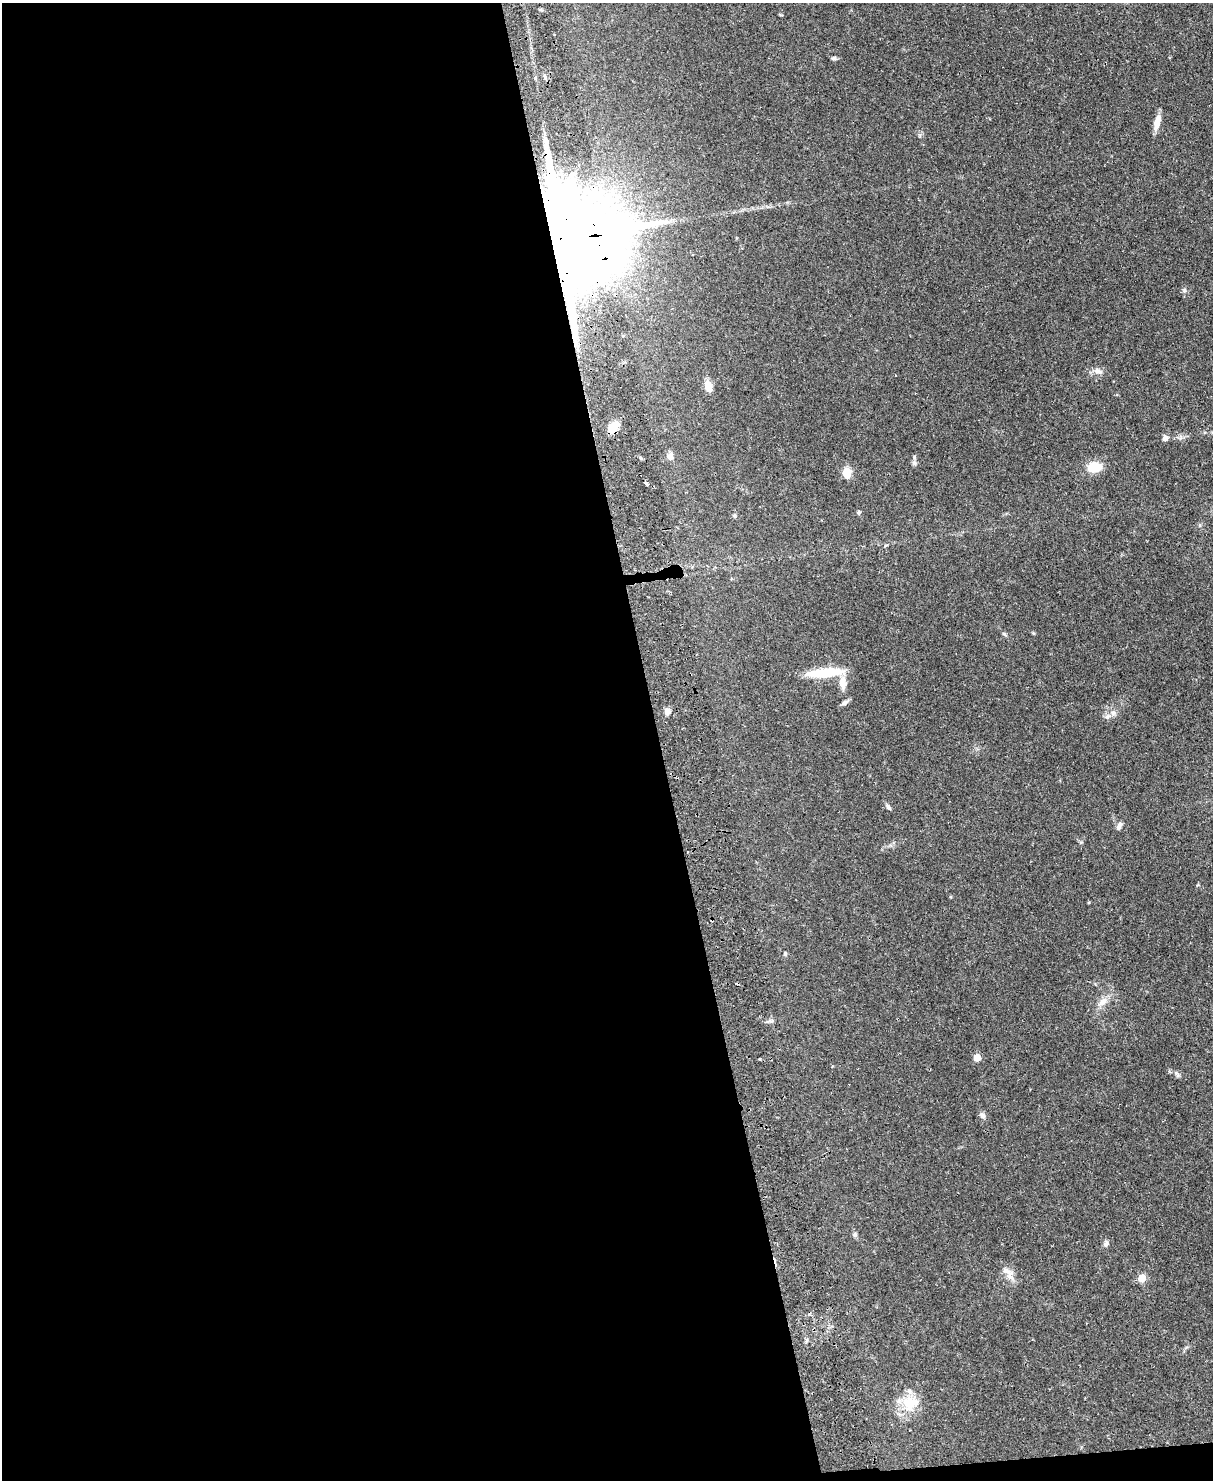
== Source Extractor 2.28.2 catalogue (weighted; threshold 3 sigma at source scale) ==
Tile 9 of 4 x 3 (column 1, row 3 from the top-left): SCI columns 57-1267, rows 264-1741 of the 4958 x 4848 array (HDU 1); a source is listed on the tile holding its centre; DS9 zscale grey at full resolution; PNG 1215 x 1482 px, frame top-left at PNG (2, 3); no overlay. Shown black and unused: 55% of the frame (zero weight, under 2 of 3 exposures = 3% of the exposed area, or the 3 px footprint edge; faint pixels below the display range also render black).
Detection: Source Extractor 2.28.2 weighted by HDU 2 'WHT'; one run over the whole footprint, this tile lists its part. Background 0.0581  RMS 0.0056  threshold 0.025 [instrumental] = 3 sigma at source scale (4.5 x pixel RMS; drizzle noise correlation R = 1.50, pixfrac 1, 0.05/0.05 arcsec/px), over >= 5 px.
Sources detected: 38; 1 inside a brighter listed object's ellipse — not listed separately; the other 37 listed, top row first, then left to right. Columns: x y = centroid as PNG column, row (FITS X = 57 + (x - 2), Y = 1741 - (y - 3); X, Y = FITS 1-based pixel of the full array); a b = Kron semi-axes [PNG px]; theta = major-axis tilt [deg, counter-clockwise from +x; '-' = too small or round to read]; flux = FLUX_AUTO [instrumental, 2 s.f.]
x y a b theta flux
834 58 7 5 0 1.1
545 76 9 3 -77 1.1
1157 122 20 7 75 5.2
566 238 35 23 1 19000
1098 371 12 8 -23 3
708 386 10 7 -76 6.4
614 426 18 10 47 5.5
1165 438 6 6 - 2.4
670 456 8 8 - 2.7
914 463 8 6 -68 1.3
1094 467 16 12 8 10
847 473 5 5 - 26
647 484 4 3 - 5.6
859 512 5 4 - 0.84
734 516 5 5 - 0.94
1004 634 7 4 -38 0.88
826 673 42 10 5 18
843 683 19 9 -89 5.8
845 703 10 5 28 1.7
667 712 8 7 - 2.5
1113 713 8 6 90 2
888 807 9 5 -57 1.3
1119 826 12 6 64 1.9
1089 902 4 3 - 0.45
712 920 4 3 - 1.2
785 954 5 4 - 1.1
1103 1002 17 8 40 4.8
977 1058 5 5 - 8.9
759 1059 3 3 - 1.1
1177 1074 10 5 -56 1.3
982 1115 9 7 -49 1.8
855 1235 7 6 - 1.3
1106 1244 8 7 - 1.6
1008 1273 25 9 -53 4.8
1142 1278 5 5 - 12
910 1403 25 22 40 14
910 1430 2 2 - 0.31
Overlapping masked pixels (flux is a lower limit): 3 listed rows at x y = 566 238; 614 426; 712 920
Unlisted compact peaks at least as high as the median listed source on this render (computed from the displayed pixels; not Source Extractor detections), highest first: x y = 1184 290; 1081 842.